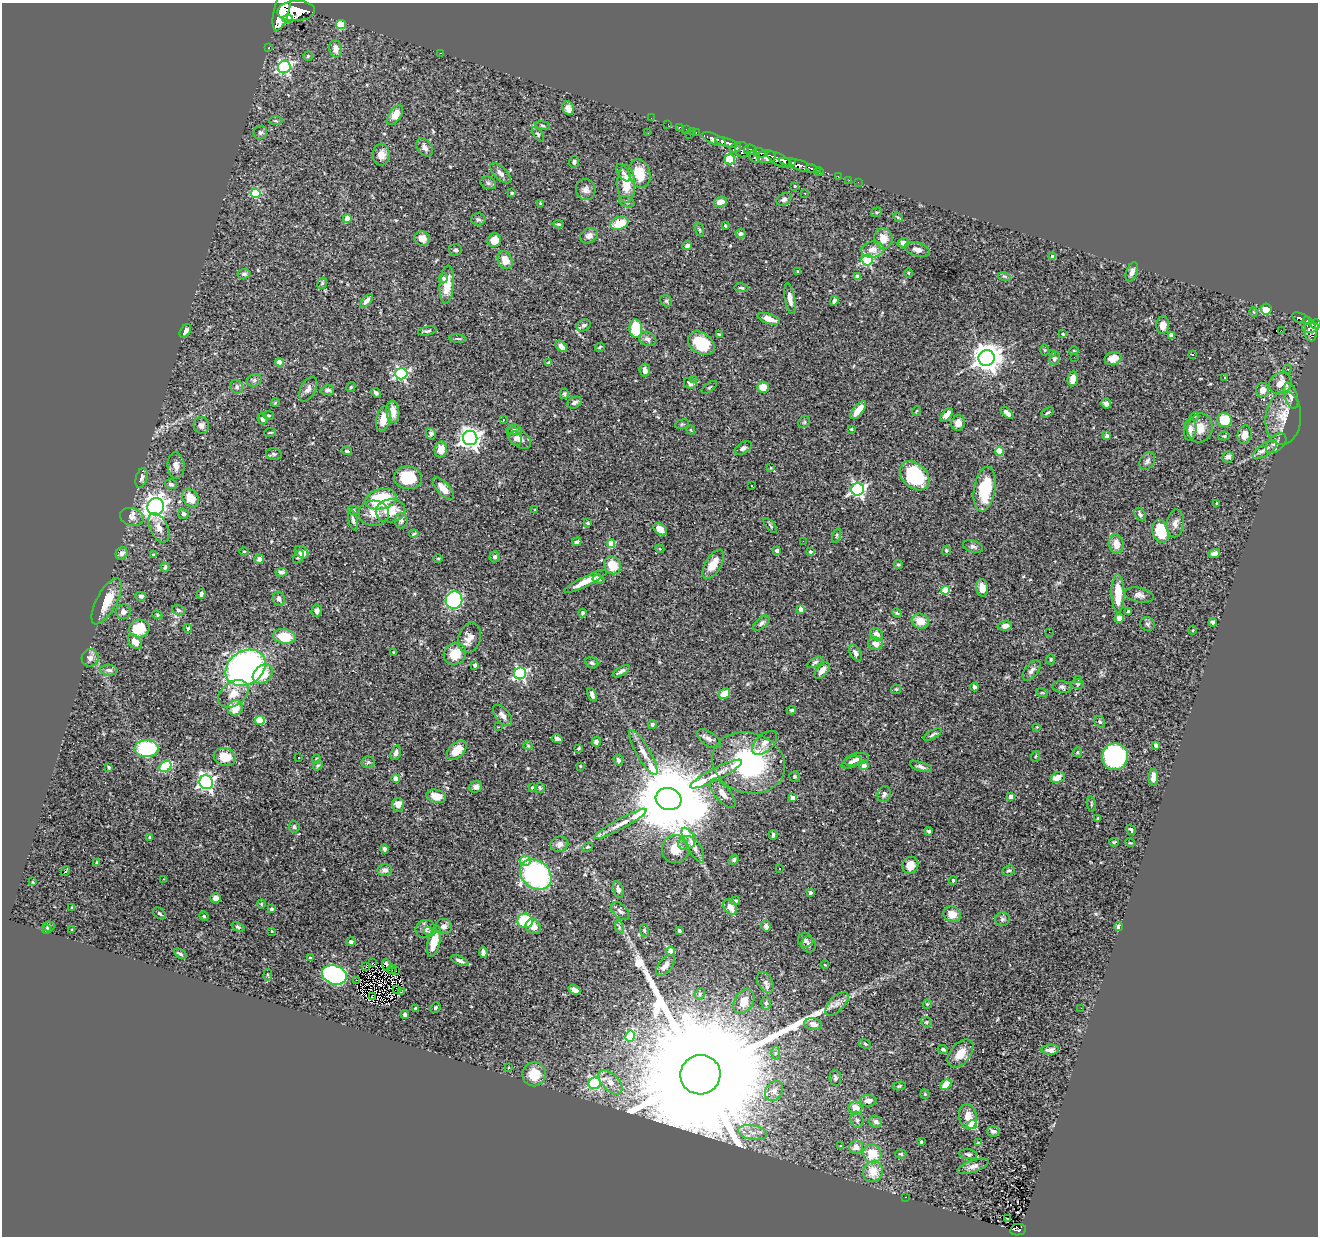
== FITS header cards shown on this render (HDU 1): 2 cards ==
NAXIS1  =                 1316
NAXIS2  =                 1234

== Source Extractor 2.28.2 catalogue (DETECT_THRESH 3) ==
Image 1316 x 1234 px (HDU 1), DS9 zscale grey, 1 PNG px = 1 image px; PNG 1320 x 1238 px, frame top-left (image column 1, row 1234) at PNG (2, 3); each listed source drawn as its Kron ellipse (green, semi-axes under 4 px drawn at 4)
Background 0.749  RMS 0.026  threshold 0.0784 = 3 sigma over >= 5 px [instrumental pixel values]
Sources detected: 479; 2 with non-positive FLUX_AUTO (blend fragments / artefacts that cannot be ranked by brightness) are neither listed nor drawn; the other 477 listed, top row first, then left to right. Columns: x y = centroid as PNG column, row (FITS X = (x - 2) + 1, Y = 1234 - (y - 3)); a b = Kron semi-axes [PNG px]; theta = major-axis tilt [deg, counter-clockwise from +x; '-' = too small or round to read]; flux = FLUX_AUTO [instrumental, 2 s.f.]
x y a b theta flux
282 10 21 7 75 5800
296 11 19 10 3 5700
288 18 5 3 - 590
341 25 5 4 - 69
269 47 3 2 - 8.6
336 49 9 6 -77 12
440 53 3 2 - 2
308 56 4 4 - 2.1
284 67 6 6 - 340
568 108 7 5 -63 12
395 115 11 6 55 21
651 118 2 2 - 6.1
276 121 7 3 -1 2.5
668 124 2 2 - 11
543 125 7 3 -9 2.5
679 127 3 2 - 20
686 129 2 2 - 13
692 131 3 2 - 32
260 132 7 6 - 4.5
696 132 3 3 - 26
648 133 3 2 - 2
538 134 8 4 -52 2.9
690 134 3 2 - 28
714 139 13 5 -24 1600
726 142 11 4 -16 1300
425 147 10 7 -51 7.2
736 148 6 3 43 210
742 150 8 7 - 640
750 150 6 5 - 490
760 152 6 3 -27 380
381 155 11 8 87 14
754 157 6 4 -54 190
767 157 9 6 5 1200
730 159 5 5 - 110
779 160 14 6 -27 3000
574 162 6 5 - 3.1
792 163 4 3 - 470
800 165 22 5 -16 1400
811 168 5 3 - 240
819 171 5 3 - 140
500 173 13 6 -45 8.9
623 173 10 5 -53 5.6
640 173 15 10 -72 34
838 176 2 2 - 11
849 180 2 2 - 8.6
858 182 2 2 - 5.2
488 183 8 6 -23 4.4
626 184 19 9 -89 35
795 186 3 3 - 1.8
586 190 10 10 - 8.5
256 193 5 5 - 110
512 193 3 3 - 2.3
805 193 3 2 - 1.5
784 199 8 6 31 5.6
627 202 8 5 -21 4.5
720 202 6 5 - 16
540 203 4 3 - 1.4
876 212 6 4 18 2.8
898 217 5 4 - 2.1
347 219 4 4 - 29
478 219 7 6 - 3.8
619 223 9 6 16 38
558 224 5 4 - 2.6
725 226 3 3 - 2.8
700 230 7 3 -71 2.6
741 233 5 5 - 4.1
589 236 9 7 30 8.3
422 238 8 7 - 13
883 238 10 9 - 21
494 240 7 6 - 16
903 243 6 4 17 5
687 246 5 4 - 5.2
455 250 7 5 3 3.9
873 250 11 8 9 15
917 250 13 6 -14 9.5
1053 257 4 4 - 12
505 260 9 7 -63 25
867 260 5 5 - 210
798 271 3 3 - 2
1132 272 10 5 69 9.1
909 273 5 3 - 1.6
244 274 6 5 - 3.5
857 276 4 4 - 9.4
1004 276 6 4 -18 2.9
443 278 5 4 - 3.4
322 283 6 4 68 2.9
447 285 19 7 86 31
741 288 7 4 -9 3
790 299 15 5 -80 12
366 301 8 4 48 6.6
666 301 6 5 - 2.9
834 301 5 4 - 5.1
1266 309 5 5 - 26
1254 312 5 3 - 1.7
1301 318 9 5 -24 220
769 319 11 5 -17 14
1307 321 4 3 - 140
1315 324 5 5 - 480
584 325 7 5 26 5.1
1163 325 9 6 86 13
636 328 9 6 -84 76
1311 328 8 5 6 410
1281 330 2 2 - 1100
185 331 7 4 58 6.6
427 331 9 4 12 3.4
1311 332 9 6 -86 380
1063 334 3 3 - 2.9
719 335 4 3 - 3.8
1171 335 4 4 - 16
458 339 8 3 -5 2.7
648 339 9 6 -26 7.9
701 343 14 10 -34 63
561 346 7 4 -44 11
600 347 5 2 - 1.7
1045 350 6 4 -89 1.8
1074 350 5 3 - 1.6
1052 353 2 2 - 0.91
1192 354 3 2 - 1.5
1074 357 3 2 - 1.4
987 358 8 8 - 2400
1054 358 6 5 - 5.9
1113 358 8 6 16 15
279 362 4 4 - 23
549 363 4 4 - 3.4
1288 369 4 4 - 2
645 370 6 5 - 10
401 374 6 6 - 300
1224 377 3 2 - 1.3
1073 379 7 5 82 17
254 380 8 6 22 4.8
693 380 4 3 - 4.1
690 383 6 5 - 7.6
1281 383 12 10 30 21
237 387 7 6 - 4.9
351 387 5 4 - 2.1
709 387 9 2 36 1.7
763 387 6 5 - 22
308 389 13 7 61 8.5
328 390 6 5 - 5.2
1262 390 7 6 - 16
376 393 5 4 - 4
564 394 5 4 - 2.8
1291 396 13 6 -72 11
275 403 4 3 - 1.6
574 403 8 5 25 6.3
1106 404 5 5 - 6.3
858 410 11 5 50 25
916 411 5 3 - 1.5
393 412 11 6 -86 16
1048 412 7 4 28 3.1
1007 413 7 4 -42 7.8
269 415 5 3 - 1.6
946 415 8 4 49 11
1195 416 4 3 - 1.5
1283 418 26 18 85 35
263 419 5 5 - 5.3
383 419 13 7 77 22
503 420 4 2 - 1.1
1224 420 7 7 - 51
804 422 6 5 - 2.7
958 423 8 6 68 11
682 424 7 4 15 2.3
201 425 8 8 - 7.6
1200 428 14 12 79 24
851 429 3 3 - 1.6
514 430 7 5 0 3.3
691 430 4 4 - 1.7
1190 430 11 6 84 9.9
270 433 6 2 5 2
431 434 6 5 - 4.2
1244 435 9 7 77 17
1107 436 4 3 - 3.8
1224 436 6 4 -1 2.3
470 438 7 7 - 1000
519 438 14 8 -39 12
515 439 7 6 - 5.9
1276 443 12 7 42 9.6
743 448 9 5 29 5.2
441 449 8 6 80 21
1265 449 14 5 34 8.5
347 451 5 4 - 3.8
999 451 4 4 - 44
274 454 8 5 -12 4.1
1228 457 6 5 - 5.6
1147 461 10 7 58 6.1
176 466 13 8 -85 12
770 468 3 2 - 1.3
915 476 17 12 -43 120
142 478 10 5 73 4.8
408 478 14 11 -7 52
171 484 6 4 -18 3.7
751 485 2 2 - 1.4
443 489 14 6 -48 18
858 489 6 6 - 430
985 489 22 10 81 92
190 498 10 7 -58 31
381 499 16 10 12 110
1217 503 3 2 - 1.9
156 507 9 8 - 1100
535 509 3 2 - 1
354 511 6 4 -19 2.2
391 511 15 11 10 39
374 513 15 12 -4 22
184 514 5 5 - 4.3
1140 514 7 5 -60 4.6
132 517 12 9 -16 10
353 520 10 4 -76 5.7
401 521 7 6 - 4.7
587 523 4 3 - 2.1
1175 523 14 8 80 10
770 525 9 3 -51 2.7
159 528 16 8 -64 16
660 529 8 5 -36 14
1161 531 12 8 -74 68
414 534 5 2 - 1.8
837 535 7 3 71 2.2
803 541 2 2 - 2.7
577 542 5 4 - 5.1
611 544 4 4 - 50
1116 544 9 7 -80 21
973 547 10 6 -18 5.7
660 549 5 3 - 1.8
946 550 5 4 - 2.3
244 551 5 3 - 1.5
777 551 4 3 - 5.7
301 552 7 5 -36 13
810 552 4 4 - 3.8
122 553 6 5 - 6.8
153 554 4 3 - 1.3
1214 554 6 4 16 7.1
298 557 7 5 57 3.1
495 557 5 5 - 4.9
438 558 5 3 - 1.8
259 559 5 4 - 6.8
713 564 16 8 59 25
612 565 9 8 - 35
898 565 4 3 - 2.3
165 567 5 3 - 3.7
281 572 6 4 7 5.4
598 579 6 4 -8 2.8
586 581 24 5 26 27
982 588 9 6 -82 17
945 590 4 4 - 65
201 594 5 4 - 3.6
1118 594 19 6 -89 43
1139 595 15 7 -11 8.8
141 596 5 4 - 5.2
279 599 7 6 - 6.3
454 600 9 8 - 280
107 601 26 10 62 40
801 609 4 3 - 12
178 610 7 5 -17 4
317 611 6 5 - 6.2
1128 611 4 4 - 2.7
123 612 7 7 - 7.5
583 613 4 3 - 3.1
897 613 5 4 - 2
157 615 5 4 - 2.2
1119 618 4 4 - 9.4
920 621 8 7 - 26
1213 622 4 4 - 4.9
761 623 10 5 39 5.1
1147 624 7 6 - 3.7
1005 626 7 4 8 8.8
188 628 4 3 - 2.2
139 629 10 8 17 50
1193 630 5 3 - 1.6
1049 632 2 2 - 2.9
876 634 7 5 -50 9.8
284 636 11 7 -8 51
470 638 15 11 72 15
135 642 8 5 -50 17
875 644 7 6 - 14
393 652 3 3 - 2
855 653 9 5 -61 7
455 654 11 10 - 34
90 658 9 8 - 8.2
1051 660 5 4 - 2.1
815 662 8 4 30 3.2
592 663 7 5 -26 4
475 665 4 4 - 4.8
246 668 21 16 33 560
109 670 8 5 -4 6.3
1032 670 12 6 52 7.1
621 671 9 4 30 5.4
822 671 10 5 50 11
520 673 6 5 - 290
263 674 11 8 40 37
1078 679 3 3 - 1.4
1078 684 6 5 - 3.1
974 687 4 3 - 5.1
1062 687 10 6 -8 5
896 689 5 5 - 2
1042 693 6 3 -18 2
233 694 17 11 37 26
724 694 5 5 - 28
592 695 7 4 -65 7.2
235 708 8 7 - 28
792 710 4 4 - 3
502 715 12 6 -50 9.6
260 721 4 4 - 59
1100 722 6 5 - 2.9
652 724 4 4 - 3.3
498 727 2 2 - 0.96
1037 727 4 3 - 1.4
933 734 10 3 30 3.7
557 739 5 4 - 4.8
709 739 13 7 -34 9.6
596 742 5 4 - 5.8
765 743 15 8 43 12
1156 745 4 4 - 12
528 746 5 3 - 1.3
579 748 4 3 - 1.8
146 749 12 8 3 140
457 750 11 7 43 27
1077 752 5 4 - 2.2
396 753 7 5 75 5.5
643 753 25 7 -60 17
1036 756 5 3 - 1.5
225 757 11 8 -15 32
1115 757 13 13 - 280
299 758 2 2 - 0.99
316 759 4 4 - 1.8
856 759 12 6 14 7.2
618 760 5 4 - 4.9
368 762 6 6 - 3.3
851 762 10 5 24 4.7
749 763 37 30 -17 250
318 765 5 3 - 2.2
580 766 3 3 - 1.2
864 766 4 4 - 14
109 767 4 3 - 1.8
165 767 6 5 - 93
921 767 11 4 -16 5.7
716 774 29 6 27 20
795 776 5 5 - 2.3
1058 777 7 5 24 28
1153 777 9 4 87 11
396 778 4 4 - 23
206 782 7 6 - 580
476 787 6 5 - 7.9
532 787 4 3 - 1.6
540 788 5 5 - 2.3
723 794 18 7 -50 13
884 794 8 6 73 6
436 796 10 6 -12 21
1011 796 4 4 - 11
793 798 4 4 - 17
669 799 13 11 -17 33000
1091 804 8 4 -83 2.3
398 805 7 6 - 13
1098 818 4 3 - 2.1
620 824 30 5 28 18
294 827 6 5 - 3.4
1131 830 5 3 - 3.4
929 831 4 3 - 2.9
773 835 5 3 - 2.9
150 837 3 3 - 5.6
1114 842 5 4 - 2.3
687 843 8 6 15 7.8
1130 843 5 3 - 1.5
559 844 9 7 19 8.1
693 845 20 6 -60 14
587 847 5 3 - 2
385 849 4 3 - 3.8
675 849 14 13 - 28
525 860 5 5 - 21
734 860 5 4 - 2.8
97 862 3 2 - 1.3
910 865 8 8 - 20
780 868 3 2 - 2.2
385 870 7 6 - 7.3
66 871 5 3 - 7.6
1008 871 6 5 - 3.1
536 874 17 13 -42 290
164 879 3 2 - 2.4
953 880 4 3 - 2.3
33 882 4 2 - 1.4
618 889 8 5 -74 7.1
810 893 3 3 - 4.3
216 898 5 4 - 10
735 901 5 4 - 3.4
261 904 4 4 - 2.2
730 907 8 6 -56 19
72 908 4 3 - 2
272 909 4 4 - 3.2
620 911 11 6 -45 6.7
159 913 7 5 -40 3.2
952 914 9 7 -25 21
204 916 5 4 - 2
1002 919 7 6 - 4.4
525 921 8 7 - 81
766 926 5 5 - 5.9
49 927 6 5 - 3.2
238 927 7 4 -23 3.3
444 927 8 7 - 8.2
533 927 8 7 - 13
619 927 7 4 -74 3.4
1119 927 4 3 - 11
46 929 4 3 - 2
425 929 10 9 - 9.5
72 930 3 2 - 1.6
644 930 7 4 -83 2.8
679 930 3 3 - 3.8
272 931 4 2 - 1.3
429 932 6 3 -18 2.9
805 940 7 7 - 4.5
351 942 5 4 - 5
434 942 15 6 76 33
809 945 8 7 - 5.9
671 951 4 4 - 27
483 952 5 4 - 6.7
180 954 7 4 -33 3.2
310 958 3 3 - 2
460 961 9 4 -23 6.1
373 963 2 2 - 2.2
386 964 6 2 -80 2.6
665 965 12 6 50 10
825 965 4 3 - 1.2
366 967 2 2 - 1.2
392 969 5 2 - 0.57
395 971 2 2 - 1
268 975 6 3 82 1.9
334 975 13 9 -17 430
357 981 4 2 - 1.8
765 982 11 7 -60 7
397 990 3 2 - 1.9
575 990 6 4 -30 10
401 992 2 2 - 6.4
700 994 6 5 - 2.6
372 997 3 2 - 1.3
744 1001 13 9 58 19
766 1003 6 5 - 3.7
837 1004 14 7 46 11
927 1004 4 4 - 1.8
435 1008 5 4 - 2.8
1081 1008 2 2 - 2.9
416 1009 4 3 - 3.4
405 1015 4 3 - 5.3
926 1022 6 4 -42 3
813 1024 9 6 -10 9.8
630 1036 6 4 76 96
865 1044 6 4 -25 2.5
943 1049 5 4 - 3.2
1050 1050 9 5 3 6.9
776 1053 6 4 88 3.3
960 1053 16 10 50 23
508 1068 3 3 - 6.6
534 1074 12 12 - 31
700 1075 20 19 - 150000
835 1078 8 5 -82 4.7
610 1082 15 8 -46 21
594 1083 6 6 - 220
946 1084 6 4 44 23
899 1086 6 4 11 2.5
774 1091 10 8 58 13
925 1094 5 4 - 1.9
868 1101 8 6 0 9.9
855 1108 7 6 - 18
968 1117 13 9 -78 19
857 1120 8 6 -73 5.1
876 1122 6 5 - 6.2
972 1124 5 4 - 76
993 1131 6 5 - 5.7
753 1133 15 7 -10 16
921 1142 4 3 - 2.1
978 1143 3 3 - 1.6
841 1146 3 3 - 1.7
856 1147 7 6 - 12
872 1154 9 9 - 37
901 1154 5 4 - 2.3
968 1154 9 5 -7 3.3
973 1166 16 6 19 8.7
873 1172 11 9 64 25
905 1197 2 2 - 1.9
1007 1219 4 2 - 1.4
1018 1230 8 5 9 120
At the frame edge (FLAGS 8, measured only in part): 2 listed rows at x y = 282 10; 1315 324
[2 non-positive-flux detections neither listed nor drawn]